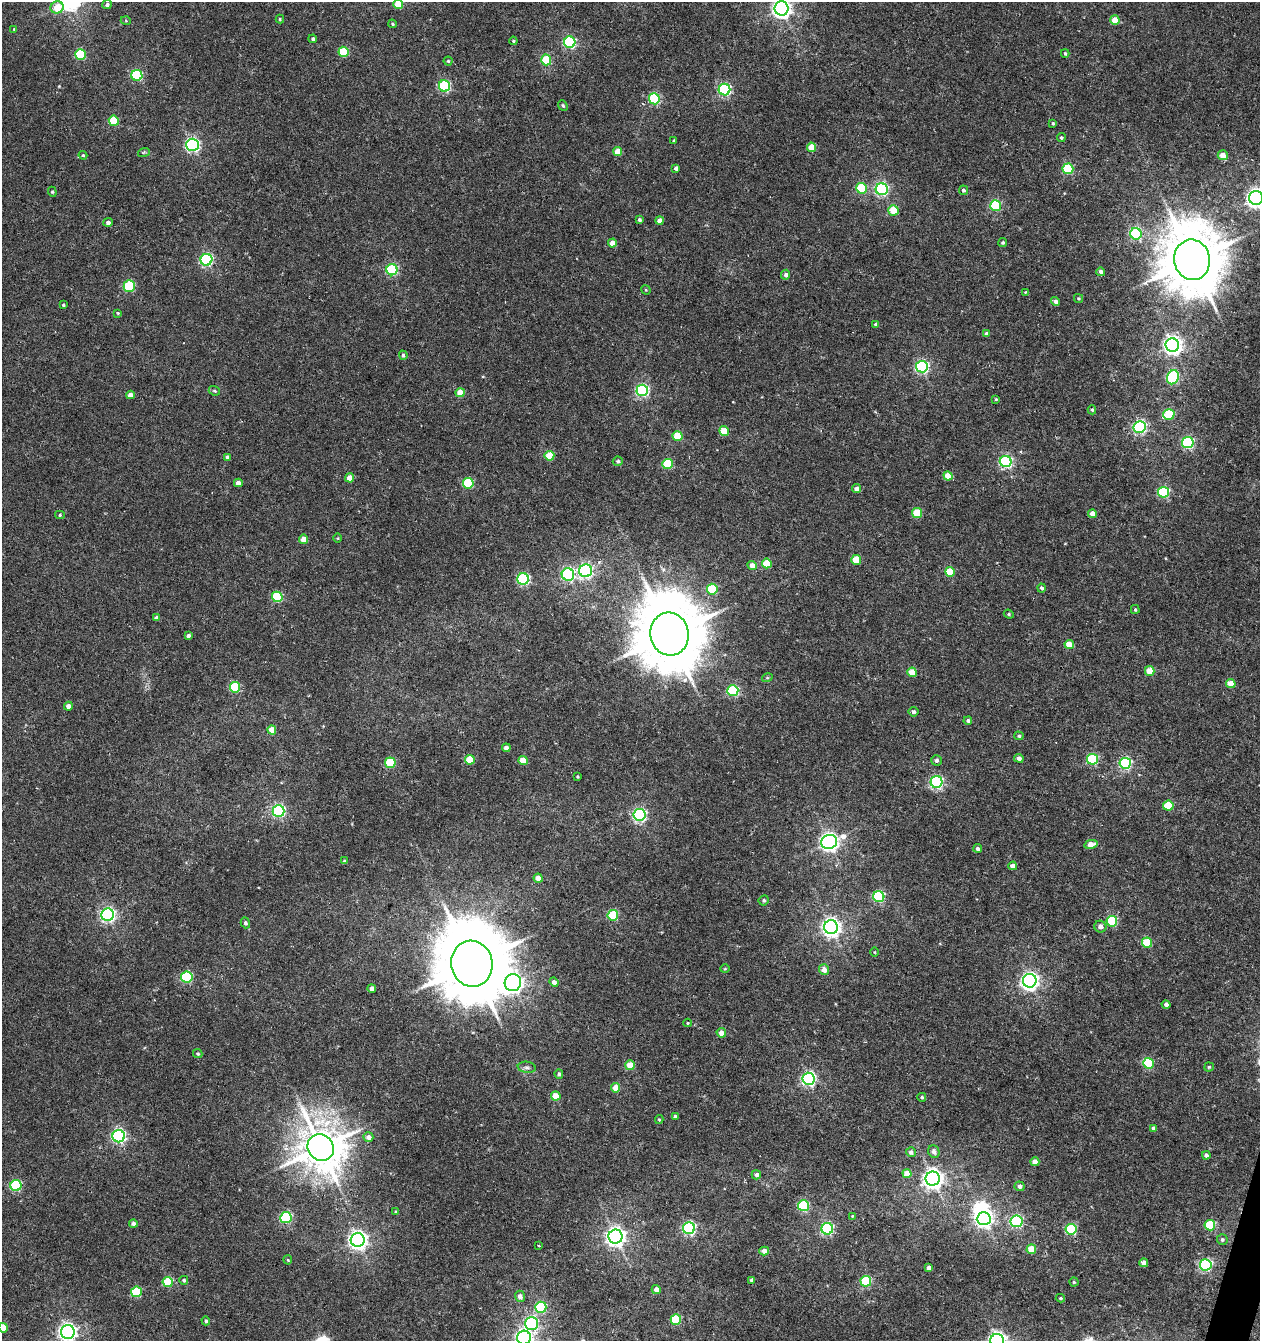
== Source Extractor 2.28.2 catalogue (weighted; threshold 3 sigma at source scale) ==
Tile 6 of 4 x 4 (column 2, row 2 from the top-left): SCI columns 1534-2791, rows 2680-4018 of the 5517 x 5361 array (HDU 1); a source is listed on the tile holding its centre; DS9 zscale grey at full resolution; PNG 1262 x 1343 px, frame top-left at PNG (2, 2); each listed source drawn as its Kron ellipse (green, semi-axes under 4 px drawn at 4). Shown black and unused: <1% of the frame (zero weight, under 5 of 10 exposures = <1% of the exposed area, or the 3 px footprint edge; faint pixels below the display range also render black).
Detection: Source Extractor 2.28.2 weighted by HDU 2 'WHT'; one run over the whole footprint, this tile lists its part. Background 0.00246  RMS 0.0021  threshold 0.00868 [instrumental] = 3 sigma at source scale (4.09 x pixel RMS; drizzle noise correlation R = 1.36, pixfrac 0.8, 0.0396/0.0396 arcsec/px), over >= 5 px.
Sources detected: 223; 1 inside a brighter object's white glare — neither listed nor drawn; the other 222 listed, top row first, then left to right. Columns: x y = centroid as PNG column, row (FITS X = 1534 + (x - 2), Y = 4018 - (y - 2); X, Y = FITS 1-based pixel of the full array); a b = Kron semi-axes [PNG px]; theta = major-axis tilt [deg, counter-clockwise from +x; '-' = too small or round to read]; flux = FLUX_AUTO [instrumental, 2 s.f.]
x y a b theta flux
107 4 5 4 - 0.51
398 4 5 5 - 4.9
57 7 7 6 - 3.9
781 8 7 7 - 98
280 19 4 4 - 0.23
1115 20 5 4 - 2.9
126 21 5 3 - 0.18
392 24 4 3 - 0.23
14 29 4 4 - 0.18
313 39 4 4 - 0.37
513 41 4 3 - 0.25
570 42 6 5 - 27
343 52 5 5 - 8.7
1065 53 4 3 - 0.31
80 55 5 5 - 12
546 60 5 5 - 9.4
448 61 4 4 - 0.25
137 75 5 5 - 16
444 86 6 5 - 22
724 90 6 5 - 31
654 99 5 5 - 18
563 105 6 4 -50 0.27
114 121 5 5 - 8.4
1053 123 3 3 - 0.27
1061 138 4 4 - 0.29
674 140 4 3 - 0.22
192 145 6 6 - 44
811 147 5 4 - 3.6
144 152 6 3 18 0.28
618 152 4 4 - 2.9
83 155 4 4 - 0.19
1223 155 5 5 - 2.1
676 168 4 4 - 0.59
1068 169 5 5 - 14
862 188 5 5 - 10
882 189 6 6 - 33
963 190 5 4 - 0.39
52 192 5 4 - 0.27
1256 198 7 7 - 100
996 205 5 5 - 15
893 210 5 5 - 3.9
639 220 4 4 - 0.4
660 220 4 4 - 1.1
108 222 4 4 - 0.76
1136 234 6 5 - 21
1003 242 4 4 - 0.32
612 243 4 4 - 1.8
206 260 6 6 - 32
1192 260 20 18 -79 1200
392 270 5 5 - 20
1101 272 4 4 - 0.87
786 275 5 4 - 0.6
129 286 5 5 - 14
646 290 5 4 - 0.19
1025 292 4 3 - 0.15
1078 298 4 3 - 0.24
1056 301 5 4 - 0.72
63 305 4 3 - 0.22
118 313 4 3 - 0.2
876 324 4 3 - 0.44
987 334 4 4 - 0.64
1172 345 7 6 - 92
403 355 4 3 - 0.36
922 367 6 6 - 34
1173 377 7 5 69 20
642 390 6 6 - 31
214 391 6 4 -21 0.29
460 393 4 4 - 3.3
130 395 4 4 - 1.3
996 399 3 3 - 0.19
1092 410 4 4 - 0.26
1169 414 6 5 - 9.4
1140 427 6 6 - 40
724 431 5 5 - 4.6
678 436 5 5 - 6
1188 443 6 5 - 24
549 456 5 5 - 5.6
228 457 4 3 - 0.63
618 461 5 4 - 0.35
1006 462 6 5 - 30
668 464 5 5 - 10
948 476 5 4 - 2.8
350 478 4 4 - 2.2
238 483 4 4 - 1.3
468 483 5 5 - 12
856 489 4 4 - 0.85
1163 492 5 5 - 19
917 513 5 5 - 5.6
1092 514 4 4 - 1.7
60 515 5 4 - 0.26
338 538 4 3 - 0.16
304 539 4 4 - 2.2
856 560 5 5 - 5
767 563 5 5 - 5.7
752 565 5 4 - 1.5
586 571 6 6 - 42
950 572 5 5 - 6.3
568 575 6 6 - 32
523 579 5 5 - 28
1042 588 4 4 - 0.43
712 589 5 5 - 9.3
277 597 5 5 - 12
1135 609 4 3 - 0.27
1009 614 5 4 - 0.26
157 618 4 4 - 0.72
669 634 21 19 -77 1600
188 635 4 3 - 0.56
1069 644 5 4 - 3
1150 671 5 4 - 3.2
912 672 5 4 - 3.7
767 678 5 3 - 0.2
1231 684 5 4 - 3.2
235 687 5 5 - 11
733 691 5 5 - 19
68 706 4 4 - 1
913 712 5 5 - 0.51
968 721 4 4 - 0.41
272 730 4 4 - 3
1019 736 5 4 - 0.33
506 748 4 4 - 0.85
1019 758 5 4 - 0.84
1092 759 5 5 - 16
470 760 5 4 - 5
523 760 4 4 - 3.6
936 760 5 5 - 0.61
390 763 5 5 - 8.3
1125 763 6 5 - 26
577 777 3 3 - 0.23
936 782 6 6 - 32
1168 806 5 5 - 7.3
279 811 6 6 - 33
639 815 6 6 - 40
829 842 8 7 - 99
1091 844 7 4 11 2.3
978 848 4 4 - 0.48
345 861 4 3 - 0.39
1013 866 4 4 - 1.3
538 878 4 4 - 2
879 897 5 5 - 23
764 900 5 5 - 0.4
108 915 6 6 - 52
613 915 5 5 - 11
1112 921 5 5 - 12
245 923 5 4 - 0.45
831 927 7 7 - 100
1100 927 6 5 - 1
1147 943 5 5 - 6.5
874 952 4 3 - 0.16
472 964 23 20 -79 1800
725 969 4 3 - 0.16
824 970 5 5 - 1.7
187 977 5 5 - 17
1030 981 7 7 - 76
554 982 5 4 - 0.96
513 983 8 8 - 110
372 988 4 4 - 0.93
1166 1004 4 4 - 0.68
687 1023 4 4 - 0.21
721 1033 5 4 - 1.7
198 1054 5 4 - 0.27
1148 1063 5 5 - 14
630 1065 5 4 - 3.6
527 1067 9 5 -9 0.56
1209 1067 4 4 - 0.28
559 1074 4 4 - 0.49
809 1079 6 6 - 44
616 1088 4 4 - 2.5
556 1096 5 4 - 3.2
922 1097 4 4 - 0.32
675 1116 3 3 - 0.37
659 1120 4 4 - 0.23
1153 1128 4 4 - 0.69
119 1136 6 6 - 39
368 1137 5 5 - 1.3
321 1147 14 12 -46 670
911 1152 5 5 - 0.67
934 1152 6 5 - 0.95
1206 1155 4 4 - 0.76
1035 1162 4 4 - 1.5
907 1174 4 4 - 2.8
756 1175 4 4 - 0.7
933 1179 7 7 - 120
16 1186 5 5 - 17
1019 1186 5 4 - 0.8
803 1206 5 5 - 17
396 1212 4 4 - 0.36
852 1216 4 4 - 0.19
286 1218 6 5 - 20
984 1219 7 6 - 81
1017 1221 6 6 - 24
133 1223 4 4 - 0.69
1210 1225 5 5 - 9.6
689 1228 6 6 - 34
827 1229 6 5 - 24
1071 1229 5 5 - 15
615 1237 7 7 - 100
358 1240 7 7 - 99
1222 1240 5 5 - 0.42
539 1246 3 3 - 0.34
1031 1249 5 4 - 4.9
764 1251 5 4 - 1.5
288 1260 4 4 - 0.2
1144 1263 4 4 - 1.4
1206 1265 6 5 - 29
929 1268 4 4 - 0.9
184 1280 4 4 - 0.29
752 1280 4 4 - 0.7
866 1281 5 5 - 12
168 1282 5 5 - 7.3
1074 1282 4 4 - 0.28
656 1290 5 4 - 1.2
136 1292 5 5 - 11
520 1296 5 5 - 1
1060 1298 4 3 - 0.28
541 1307 6 5 - 13
676 1319 5 5 - 9.4
206 1321 4 4 - 0.33
531 1323 6 6 - 31
3 1328 5 4 - 3.6
68 1332 7 7 - 91
524 1338 7 7 - 68
997 1340 7 6 - 85
Isophote crosses this tile's border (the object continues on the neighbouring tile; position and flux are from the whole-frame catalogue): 7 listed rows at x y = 398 4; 781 8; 1256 198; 3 1328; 68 1332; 524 1338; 997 1340